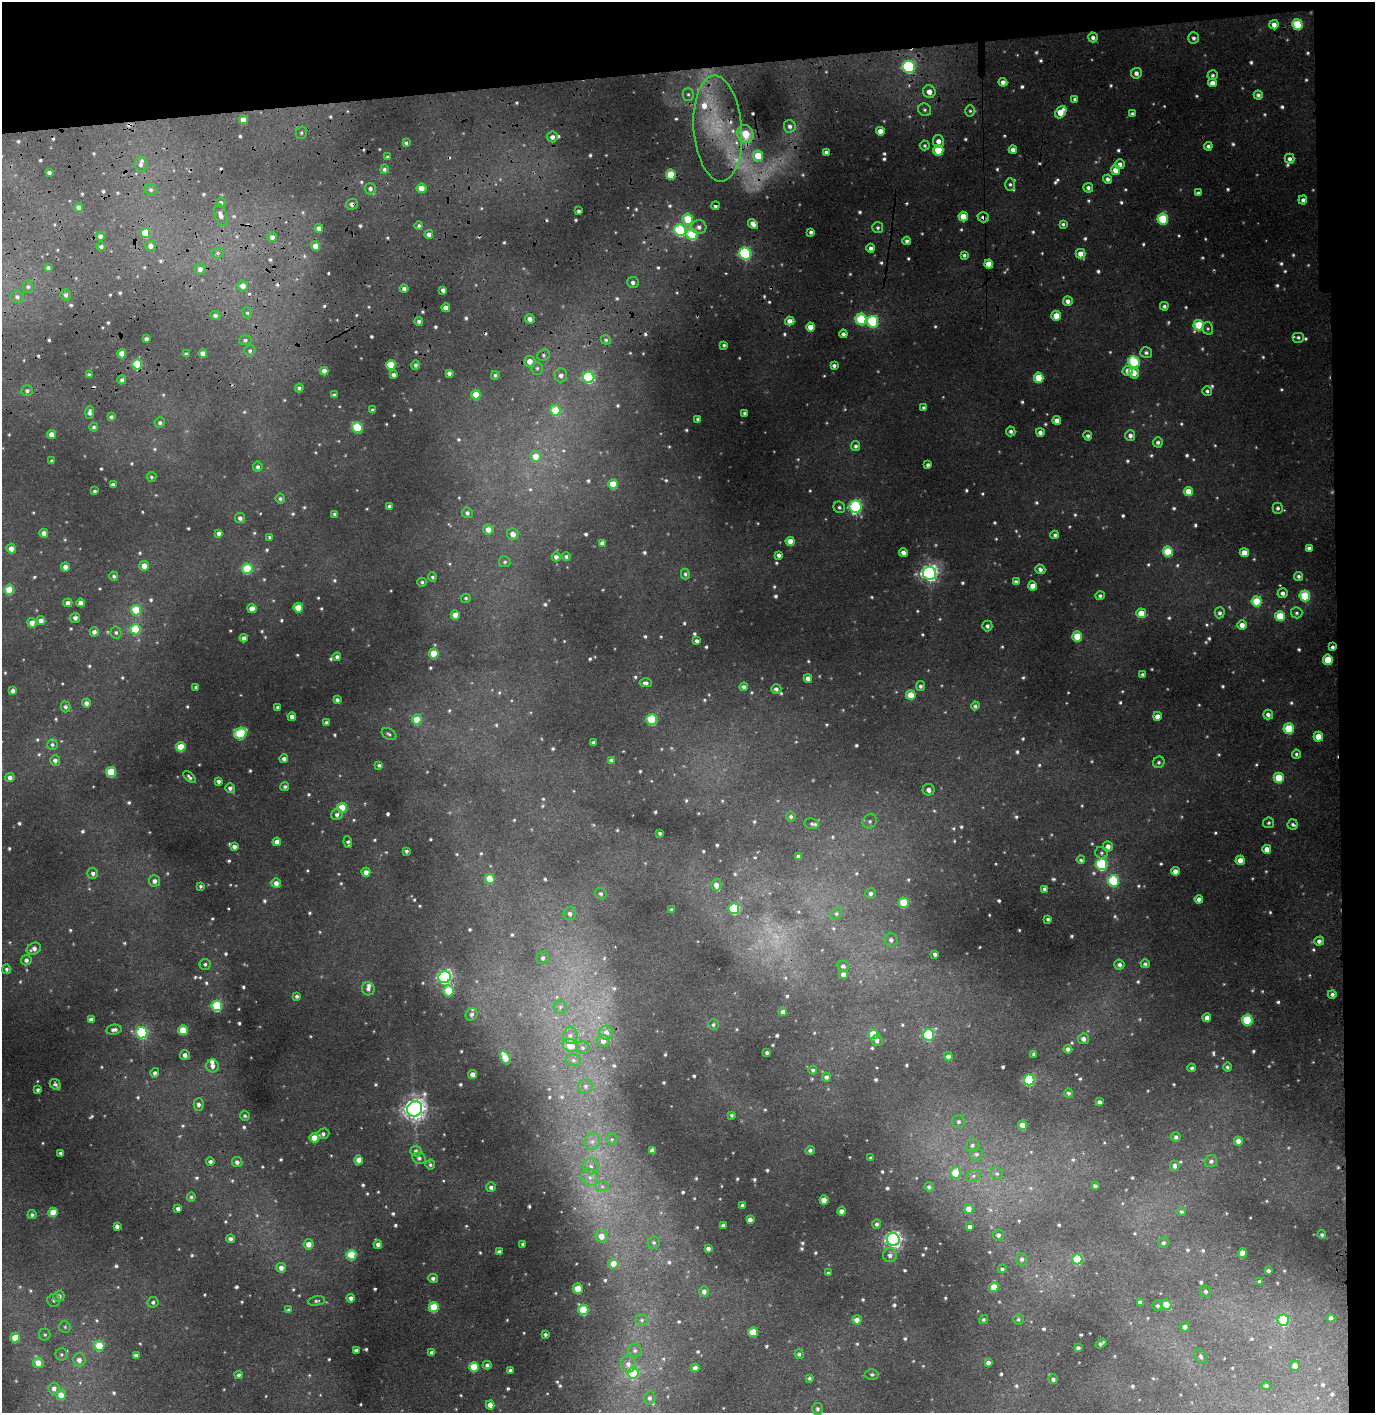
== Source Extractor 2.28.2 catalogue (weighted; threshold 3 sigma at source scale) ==
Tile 3 of 3 x 3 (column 3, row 1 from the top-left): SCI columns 2907-4279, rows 3384-4794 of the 4546 x 5357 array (HDU 1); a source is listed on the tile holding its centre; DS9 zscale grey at full resolution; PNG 1377 x 1415 px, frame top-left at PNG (2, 2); each listed source drawn as its Kron ellipse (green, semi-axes under 4 px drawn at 4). Shown black and unused: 8% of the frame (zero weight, under 3 of 4 exposures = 24% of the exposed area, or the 3 px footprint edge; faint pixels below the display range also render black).
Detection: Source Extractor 2.28.2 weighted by HDU 2 'WHT'; one run over the whole footprint, this tile lists its part. Background 0.0699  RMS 0.007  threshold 0.0315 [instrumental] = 3 sigma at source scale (4.5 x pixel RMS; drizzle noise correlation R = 1.50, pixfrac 1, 0.05/0.05 arcsec/px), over >= 5 px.
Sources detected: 969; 14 too faint to see at this stretch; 16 cosmic-ray / hot-pixel residue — neither listed nor drawn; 12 inside a brighter listed object's ellipse — not listed separately; of the other 927, all 500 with FLUX_AUTO >= 1.26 (the completeness limit of this list) listed and drawn (427 fainter detections not listed), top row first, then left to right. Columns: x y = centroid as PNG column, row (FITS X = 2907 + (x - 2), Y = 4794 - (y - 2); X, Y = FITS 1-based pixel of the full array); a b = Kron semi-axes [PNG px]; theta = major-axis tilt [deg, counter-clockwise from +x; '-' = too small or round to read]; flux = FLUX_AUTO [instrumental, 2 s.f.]
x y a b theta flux
1297 24 5 5 - 32
1274 25 4 4 - 5.2
1093 37 5 4 - 2.5
1194 38 5 5 - 1.9
909 67 6 6 - 76
1136 73 5 5 - 3.4
1213 75 5 5 - 1.6
1003 82 4 4 - 3.6
1212 83 4 4 - 4.7
929 92 6 6 - 5.4
688 94 6 5 - 1.5
1258 95 4 4 - 2
1075 99 4 4 - 1.6
925 110 7 6 - 1.9
970 111 5 5 - 1.4
1061 112 7 5 52 15
1132 114 4 4 - 1.7
243 120 4 4 - 7.1
790 126 6 6 - 2.7
718 128 53 24 -85 63
880 131 4 4 - 5.8
301 133 6 5 - 1.6
745 134 9 8 - 18
552 137 5 5 - 3.2
938 141 6 5 - 5.3
406 143 4 3 - 1.3
925 145 5 5 - 1.3
1208 146 4 4 - 1.9
938 150 5 5 - 28
1013 150 4 4 - 3.8
826 152 4 3 - 2
758 156 5 5 - 20
387 157 4 4 - 1.4
1290 159 5 5 - 2.4
141 164 8 5 -80 2.3
1120 164 5 4 - 3.4
384 169 5 4 - 1.9
1115 170 5 4 - 6.5
49 172 4 3 - 2.1
671 175 5 5 - 26
1107 179 4 4 - 2.4
1010 184 6 5 - 1.7
421 188 5 5 - 7.1
1088 188 5 5 - 2.2
370 189 6 5 - 2.5
151 190 6 5 - 1.6
1198 193 4 3 - 1.4
1303 200 4 4 - 2.1
221 202 5 5 - 1.6
352 204 6 5 - 3.2
716 206 4 4 - 1.7
79 207 4 4 - 3
579 211 3 3 - 1.6
221 215 11 6 -73 4.1
963 217 5 4 - 11
983 217 6 5 - 2.6
688 219 5 5 - 24
1163 219 5 5 - 38
753 224 6 4 -48 3.7
1063 224 4 3 - 1.4
419 226 4 4 - 1.4
699 227 7 7 - 3
319 228 4 4 - 3
878 228 5 5 - 1.6
680 230 6 5 - 59
811 232 4 3 - 1.8
145 233 5 4 - 19
429 234 4 4 - 3.1
692 234 6 5 - 40
100 236 4 4 - 3.2
272 237 5 5 - 2.8
907 241 4 4 - 1.8
101 246 4 4 - 1.8
151 246 5 5 - 4.2
316 246 4 4 - 6
871 248 4 4 - 2.5
218 253 6 5 - 1.5
745 254 6 5 - 86
1081 254 5 5 - 6
964 255 4 3 - 1.5
989 264 4 4 - 9.9
48 268 4 4 - 2
200 269 5 5 - 3.5
633 283 6 5 - 2.6
243 286 5 5 - 5.9
28 287 6 5 - 1.6
404 289 4 4 - 2.2
443 290 4 4 - 2.6
66 295 5 5 - 2.3
17 297 6 6 - 2.2
1068 301 5 4 - 3.2
1164 306 4 4 - 1.6
446 308 4 4 - 5.6
247 313 6 4 -66 1.3
215 316 5 4 - 2.3
1056 316 5 5 - 8.9
530 319 5 4 - 3.8
861 319 5 5 - 46
419 321 4 4 - 1.8
790 321 5 4 - 5
873 322 6 5 - 66
1199 325 5 5 - 30
811 327 4 4 - 9.4
1208 328 6 5 - 1.3
843 334 4 4 - 2
1298 337 6 5 - 1.7
146 339 4 3 - 2.2
245 340 6 5 - 1.7
606 340 5 4 - 1.5
724 345 4 3 - 1.3
250 351 5 5 - 1.6
203 353 4 4 - 4.3
1146 353 6 5 - 2
122 354 5 4 - 8
186 354 4 4 - 1.5
543 355 6 5 - 1.6
530 361 6 5 - 7.4
1134 362 6 5 - 53
137 364 5 5 - 29
391 365 5 4 - 31
416 365 5 4 - 1.6
834 366 4 3 - 1.8
537 368 6 5 - 1.8
324 371 4 4 - 4.7
1128 371 5 5 - 6.2
449 373 4 4 - 2.4
1134 373 6 5 - 8.2
89 375 4 3 - 2.1
393 375 4 4 - 2.3
495 375 4 4 - 1.4
561 375 7 6 - 3.4
589 377 6 5 - 72
1039 378 5 4 - 21
122 380 4 4 - 2.2
299 388 4 4 - 1.5
27 391 6 5 - 1.9
1207 391 5 5 - 1.5
334 395 3 3 - 1.3
476 395 5 4 - 13
924 408 4 3 - 1.8
373 410 3 3 - 1.5
555 410 5 5 - 23
90 412 7 4 86 2.2
745 413 3 3 - 1.5
111 417 4 4 - 1.5
698 419 4 4 - 1.6
1057 420 4 4 - 4.4
160 423 5 5 - 1.7
94 427 4 4 - 1.3
357 427 5 5 - 41
1011 431 5 4 - 1.9
1040 432 4 4 - 3.1
52 434 4 4 - 5.2
1130 435 5 5 - 2.6
1088 436 5 4 - 1.9
1158 442 5 5 - 1.8
856 446 5 4 - 1.8
536 456 5 5 - 9
52 461 3 3 - 1.4
928 465 4 3 - 1.8
258 467 5 5 - 1.9
151 477 5 5 - 1.4
613 484 5 4 - 17
113 485 4 3 - 2.1
94 491 3 3 - 1.3
1188 491 5 4 - 9.2
280 499 5 5 - 1.7
389 506 4 3 - 1.8
839 507 6 5 - 1.5
855 507 6 6 - 120
1278 508 5 5 - 1.8
467 513 5 5 - 2
335 514 3 3 - 1.7
240 518 5 5 - 2.5
488 530 5 5 - 6.6
44 533 4 4 - 4.5
219 533 4 4 - 2.6
513 534 6 5 - 4.8
1055 535 4 4 - 1.5
270 537 4 4 - 1.3
790 541 4 4 - 7.9
602 543 4 4 - 3.4
1309 548 4 4 - 2.3
11 549 5 4 - 4.5
1168 551 5 5 - 25
903 553 4 4 - 3.2
1244 553 4 4 - 8.3
779 555 4 4 - 2.2
566 556 4 4 - 1.5
556 557 4 4 - 2.8
505 562 6 5 - 1.4
144 566 5 4 - 6
65 567 4 4 - 3.5
247 569 5 5 - 34
1040 569 5 4 - 2.1
929 573 6 6 - 280
685 574 5 4 - 1.6
114 576 4 4 - 1.6
1299 576 5 4 - 1.6
432 577 5 4 - 1.5
422 582 5 4 - 1.4
1016 582 4 4 - 1.7
1033 586 4 4 - 8
9 590 5 5 - 23
1283 593 5 5 - 2.7
1100 596 5 4 - 1.7
1305 596 5 5 - 37
466 598 5 4 - 1.3
1257 601 5 5 - 26
68 603 4 4 - 3.7
81 603 4 4 - 4.6
252 608 4 4 - 6.5
298 608 5 4 - 16
136 610 5 5 - 28
1141 613 5 4 - 12
1220 613 5 5 - 2.1
1297 613 6 5 - 1.5
455 615 5 4 - 7.9
1280 616 5 5 - 20
75 618 5 5 - 2.3
41 621 4 4 - 4.5
32 623 5 4 - 5.5
1242 625 5 4 - 5.9
987 626 5 5 - 2.2
135 629 5 5 - 33
94 632 4 4 - 2.8
116 632 6 5 - 1.7
1077 636 5 5 - 20
244 638 4 4 - 3
697 641 4 3 - 2
1332 647 4 3 - 1.7
434 653 5 5 - 16
337 657 4 4 - 1.8
1328 660 5 5 - 19
1143 674 3 3 - 1.3
808 678 4 4 - 3.6
646 683 6 4 -4 2.2
921 686 5 4 - 1.8
196 687 3 3 - 1.6
744 687 4 4 - 2.4
776 689 5 5 - 2.1
13 691 4 4 - 2.9
911 695 5 5 - 15
337 700 4 4 - 2.1
86 703 4 4 - 3.4
975 706 4 4 - 1.4
65 707 5 5 - 1.9
277 707 3 3 - 1.4
1268 715 5 5 - 2.9
1157 716 4 4 - 4.5
292 717 4 4 - 3.4
652 719 5 5 - 46
417 720 5 5 - 15
326 722 4 4 - 1.7
1289 728 5 5 - 30
240 733 6 5 - 49
389 734 8 5 -28 1.5
1318 737 5 4 - 12
593 742 4 3 - 1.7
52 745 5 5 - 1.7
181 747 5 5 - 21
1296 754 4 4 - 1.3
284 759 4 4 - 2.4
55 760 5 5 - 2.5
611 760 4 4 - 1.8
1159 762 6 5 - 1.6
379 765 4 3 - 1.3
111 772 5 5 - 35
10 777 4 4 - 3.1
189 777 7 4 -45 1.8
1279 778 5 5 - 25
219 781 4 4 - 2.1
285 787 4 4 - 1.4
230 788 5 5 - 2.6
929 790 6 6 - 3.6
342 808 5 5 - 22
337 815 6 5 - 2.7
791 817 5 5 - 1.5
870 821 7 6 - 2.2
1269 823 5 5 - 1.4
812 824 7 5 -9 1.8
1293 824 5 5 - 1.5
660 833 3 3 - 1.4
277 842 4 4 - 5.1
348 842 6 3 -81 1.7
1108 846 5 5 - 4.1
234 847 4 3 - 2.4
1267 849 4 4 - 6.2
406 851 3 3 - 1.5
1101 853 6 5 - 1.5
798 856 4 3 - 2.1
1081 860 4 3 - 1.5
1240 860 4 4 - 5.7
1101 864 6 5 - 76
1175 871 4 4 - 4.9
366 872 4 4 - 4.3
93 873 5 5 - 2.4
490 879 5 5 - 15
155 881 5 5 - 3
1113 881 5 5 - 51
276 883 5 4 - 4.2
716 885 6 5 - 4.1
201 886 3 3 - 1.3
1045 889 4 4 - 2.7
871 893 5 5 - 2.2
601 894 6 5 - 1.7
1199 899 4 4 - 3.3
904 903 5 5 - 27
734 909 5 5 - 44
672 910 3 3 - 1.4
570 914 6 6 - 3.1
836 914 6 5 - 1.5
1048 919 3 3 - 1.3
891 940 6 6 - 2.7
1319 941 5 4 - 2.9
34 949 7 5 26 3.6
935 954 4 3 - 1.9
543 958 6 6 - 2.3
26 960 5 5 - 2.1
205 964 5 5 - 1.6
1145 964 5 4 - 1.6
1119 965 5 5 - 2.3
843 966 6 5 - 2.4
6 969 4 4 - 1.5
843 974 5 4 - 4.2
445 977 6 6 - 150
368 989 6 6 - 2.5
449 991 6 5 - 29
1332 994 4 4 - 1.7
297 996 4 4 - 1.5
217 1006 5 5 - 54
560 1007 6 6 - 2.1
783 1012 4 4 - 3.2
472 1014 6 5 - 2.1
1207 1018 4 4 - 4.7
91 1019 4 4 - 2.4
1247 1020 5 5 - 48
713 1025 5 5 - 1.6
114 1030 8 5 7 2.6
183 1030 5 5 - 16
142 1033 6 5 - 74
606 1033 7 6 - 5
873 1034 5 5 - 14
928 1035 5 5 - 57
570 1036 8 7 - 3.3
1083 1039 5 5 - 3.6
877 1040 5 5 - 2.6
603 1041 6 6 - 3.5
570 1045 7 6 - 13
582 1048 6 6 - 2.1
1068 1049 4 4 - 2.4
767 1052 3 3 - 1.6
1034 1054 4 3 - 1.4
185 1055 5 5 - 3.4
948 1056 4 4 - 3.3
505 1057 7 4 -64 17
573 1060 8 6 -14 2.1
213 1066 6 6 - 3.8
1227 1067 4 4 - 1.5
1192 1068 4 4 - 1.7
813 1070 4 4 - 1.5
155 1073 5 4 - 2.1
473 1074 4 4 - 4.6
826 1077 4 4 - 1.9
1029 1080 5 5 - 75
55 1084 6 5 - 1.4
586 1086 7 7 - 2.4
38 1090 3 3 - 1.4
1069 1093 4 4 - 1.6
1099 1102 4 4 - 2.4
199 1104 6 5 - 2.5
414 1109 8 7 - 440
732 1115 3 3 - 1.3
245 1116 5 4 - 1.3
959 1122 6 6 - 2
1022 1125 4 4 - 9.1
323 1134 6 5 - 1.8
1176 1137 5 5 - 1.9
314 1138 4 4 - 9.5
612 1139 6 5 - 1.3
592 1141 8 7 - 3.5
1238 1141 4 4 - 4.1
972 1145 7 6 - 2.2
652 1150 4 4 - 3.4
810 1150 4 4 - 1.6
416 1151 5 5 - 2.7
61 1153 3 3 - 1.3
977 1154 6 6 - 2
419 1158 7 6 - 1.8
871 1158 4 3 - 1.5
359 1160 4 4 - 5.4
1211 1161 6 5 - 2.2
210 1162 4 4 - 2.3
237 1162 5 5 - 2.5
430 1165 5 5 - 1.4
591 1166 8 7 - 3.5
1175 1166 5 4 - 3
955 1173 6 5 - 15
997 1173 7 5 -42 1.8
973 1176 8 5 28 2
590 1177 9 7 -50 4.4
602 1186 7 4 0 1.7
1095 1186 4 3 - 1.7
491 1187 5 4 - 2.4
929 1187 5 4 - 1.7
191 1197 4 4 - 1.3
824 1200 4 4 - 7.9
743 1205 3 3 - 1.8
178 1209 4 4 - 2.4
969 1209 5 5 - 6.3
842 1211 4 4 - 3.4
53 1212 5 4 - 16
1181 1212 4 4 - 1.3
32 1215 4 4 - 1.5
750 1220 4 4 - 3.7
877 1224 4 4 - 1.7
723 1225 3 3 - 1.6
117 1226 4 4 - 2.4
970 1227 4 4 - 3
998 1235 6 5 - 2.2
1322 1235 4 4 - 1.5
601 1236 6 6 - 7.4
230 1239 4 4 - 2.4
893 1240 6 6 - 210
654 1242 6 6 - 1.4
1164 1243 5 5 - 1.5
309 1244 5 5 - 5.7
378 1244 4 4 - 2.7
523 1244 3 3 - 1.7
708 1249 4 4 - 2.6
499 1252 4 4 - 2.2
1243 1253 4 4 - 12
351 1255 5 5 - 29
890 1255 7 7 - 3.2
1022 1259 6 6 - 2.1
1077 1259 5 5 - 44
613 1264 5 5 - 8.8
281 1268 5 5 - 3.8
1002 1269 4 4 - 1.4
1268 1271 4 3 - 1.6
828 1273 4 4 - 1.5
433 1278 5 4 - 1.8
1260 1282 4 3 - 1.7
994 1287 5 4 - 14
578 1289 5 5 - 15
704 1291 5 4 - 3.4
1206 1291 6 5 - 1.9
59 1296 5 5 - 3.2
351 1298 4 4 - 2.7
54 1300 6 6 - 1.7
317 1301 8 4 11 1.5
153 1302 5 5 - 1.8
1140 1302 4 4 - 2.1
1166 1305 6 5 - 12
1158 1306 5 5 - 1.8
434 1307 5 5 - 30
289 1310 4 4 - 1.5
583 1310 5 5 - 29
1331 1318 4 4 - 2.7
1018 1319 5 5 - 1.4
642 1320 6 5 - 1.5
857 1320 4 4 - 5.7
983 1320 5 4 - 1.3
1283 1320 5 5 - 48
65 1327 6 5 - 1.3
1185 1327 5 5 - 3
753 1332 5 5 - 21
45 1334 6 5 - 1.4
545 1334 3 3 - 1.5
15 1338 5 5 - 15
1101 1343 6 3 35 1.8
99 1346 5 5 - 19
1078 1348 4 3 - 1.6
356 1350 4 3 - 2.1
635 1350 7 7 - 2
432 1353 4 4 - 2.8
61 1354 6 6 - 1.5
799 1354 5 4 - 1.5
136 1355 4 3 - 2
1201 1356 8 5 -56 1.6
79 1360 6 6 - 3.6
38 1363 5 5 - 9.1
988 1363 4 4 - 2.3
628 1364 8 7 - 3.6
487 1365 4 4 - 1.7
1295 1366 5 5 - 6
474 1367 5 5 - 21
695 1368 4 4 - 4
510 1370 3 3 - 1.4
633 1373 6 5 - 46
872 1374 6 5 - 1.5
239 1375 4 4 - 1.8
810 1378 4 4 - 1.4
1053 1379 5 4 - 1.6
1266 1386 5 4 - 1.5
54 1388 6 6 - 3.2
61 1395 5 5 - 7
650 1398 6 5 - 2.4
490 1405 4 4 - 3.9
817 1409 6 5 - 1.6
Overlapping masked pixels (flux is a lower limit): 16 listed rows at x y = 1297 24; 909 67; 1136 73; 1213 75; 718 128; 880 131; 745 134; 938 150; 421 188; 352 204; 716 206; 79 207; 983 217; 1056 316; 137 364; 1332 647